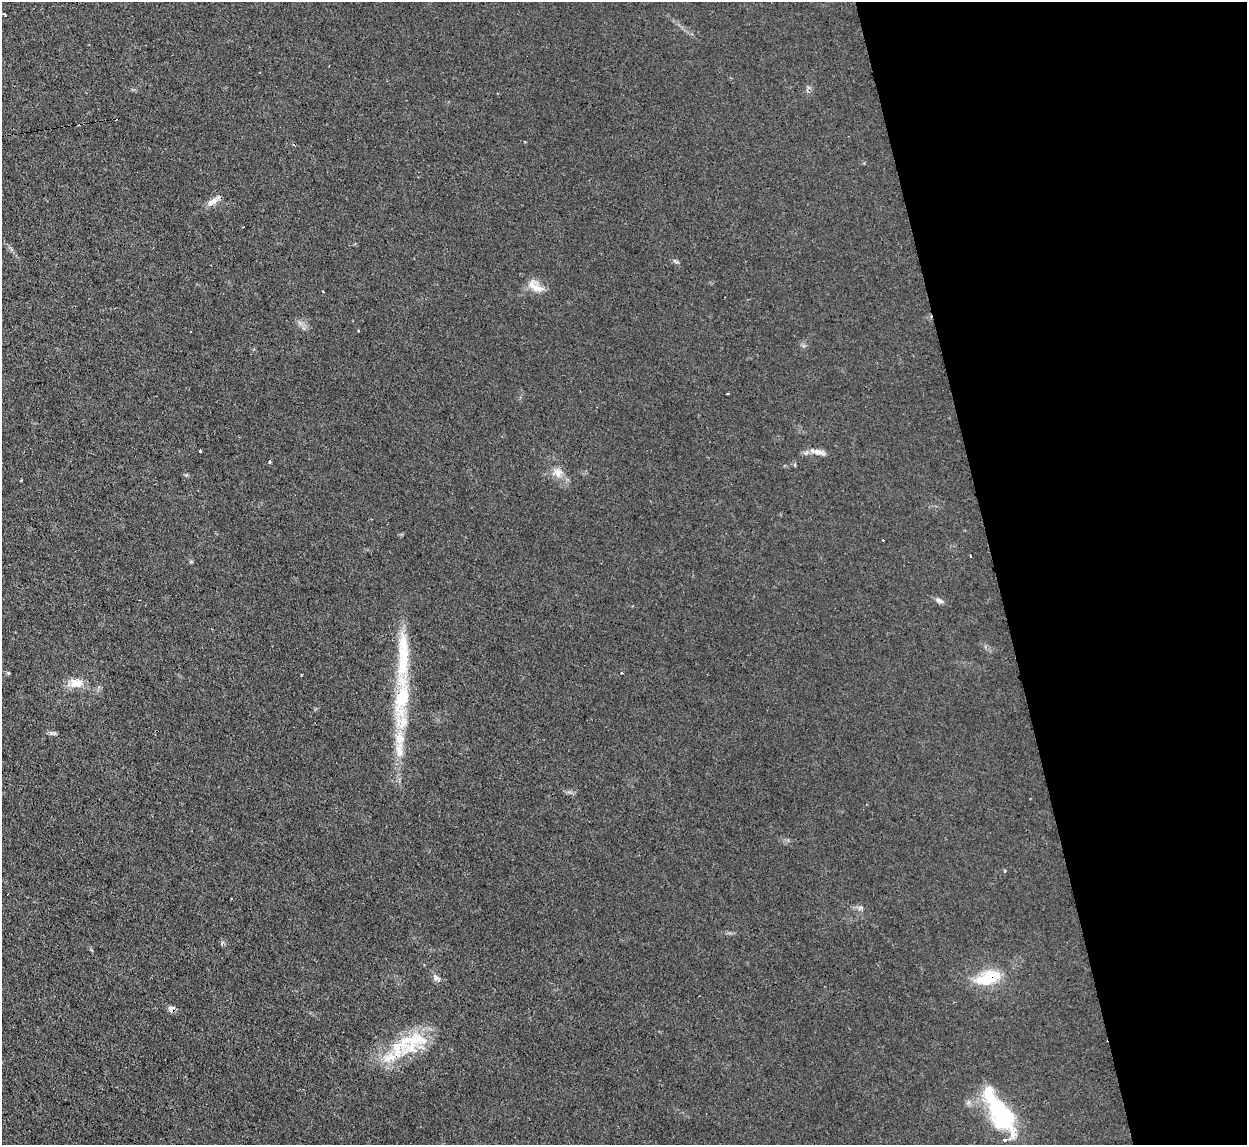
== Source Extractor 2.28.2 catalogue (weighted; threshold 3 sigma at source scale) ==
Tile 12 of 4 x 4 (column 4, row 3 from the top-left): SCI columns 3736-4980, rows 1280-2422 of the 4980 x 4962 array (HDU 1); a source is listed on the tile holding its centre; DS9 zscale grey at full resolution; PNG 1249 x 1147 px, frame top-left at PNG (2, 2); no overlay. Shown black and unused: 20% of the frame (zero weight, under 2 of 3 exposures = <1% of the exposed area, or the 3 px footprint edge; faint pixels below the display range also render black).
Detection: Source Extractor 2.28.2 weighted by HDU 2 'WHT'; one run over the whole footprint, this tile lists its part. Background 0.0276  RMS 0.0044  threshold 0.0199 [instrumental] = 3 sigma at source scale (4.5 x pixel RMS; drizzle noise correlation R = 1.50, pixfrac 1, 0.05/0.05 arcsec/px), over >= 5 px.
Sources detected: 33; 1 inside a brighter object's white glare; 3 cosmic-ray / hot-pixel residue — not listed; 8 inside a brighter listed object's ellipse — not listed separately; the other 21 listed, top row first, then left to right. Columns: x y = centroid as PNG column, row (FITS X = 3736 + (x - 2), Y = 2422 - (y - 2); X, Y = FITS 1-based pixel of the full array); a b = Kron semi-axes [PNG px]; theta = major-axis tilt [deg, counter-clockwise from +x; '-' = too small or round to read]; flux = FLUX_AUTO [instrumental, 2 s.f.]
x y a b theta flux
4 14 3 3 - 0.61
213 201 15 7 33 2.8
535 287 24 8 -27 4.9
190 331 3 2 - 0.54
728 394 3 3 - 1.3
200 451 3 3 - 0.48
817 452 23 6 -12 3
270 462 4 3 - 0.47
557 473 14 9 -75 3.5
970 556 3 2 - 0.57
939 601 13 5 -28 1.3
403 655 72 14 88 25
621 673 2 2 - 0.48
77 683 18 11 6 5.6
399 750 27 9 87 7.1
1005 870 3 3 - 0.7
988 977 32 16 22 15
436 978 9 6 -21 1.6
172 1009 8 6 60 1.8
410 1047 43 20 29 23
1002 1113 38 31 -85 32
Overlapping masked pixels (flux is a lower limit): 2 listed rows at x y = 988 977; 172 1009
Unlisted compact peaks at least as high as the median listed source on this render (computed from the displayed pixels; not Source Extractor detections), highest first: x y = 51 733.